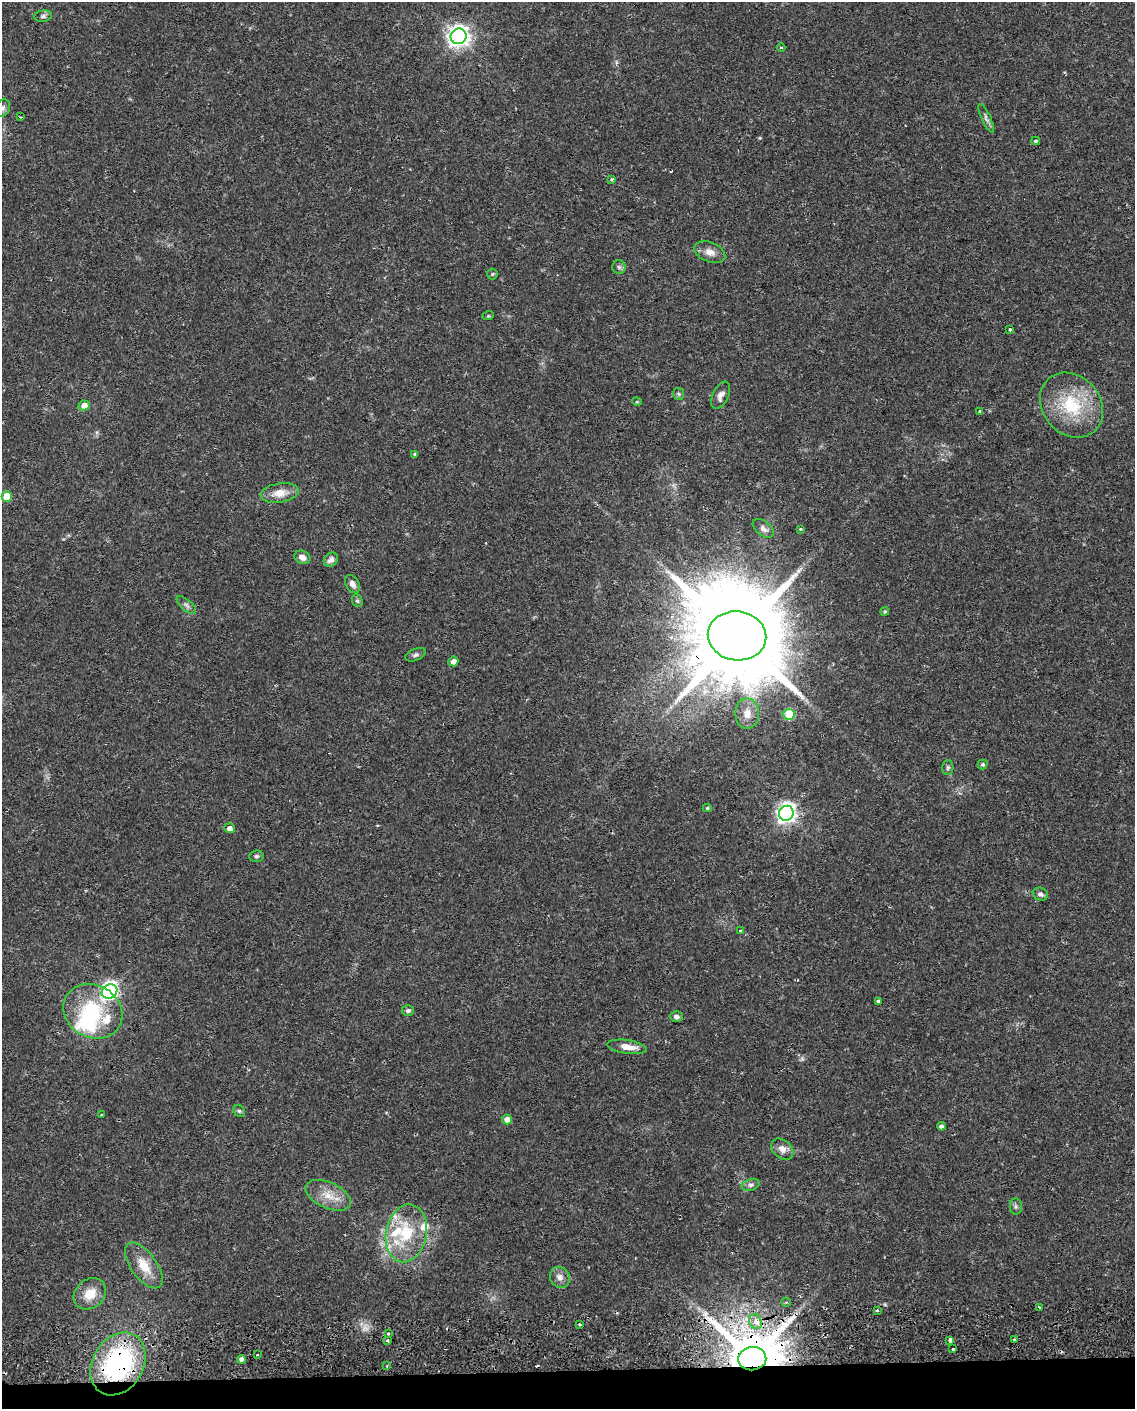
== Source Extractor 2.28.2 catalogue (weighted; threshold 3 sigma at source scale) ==
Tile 10 of 4 x 3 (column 2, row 3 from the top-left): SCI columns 1176-2308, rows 106-1512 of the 4619 x 4393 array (HDU 1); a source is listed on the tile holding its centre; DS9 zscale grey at full resolution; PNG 1137 x 1411 px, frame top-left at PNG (2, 2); each listed source drawn as its Kron ellipse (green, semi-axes under 4 px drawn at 4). Shown black and unused: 3% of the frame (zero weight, under 2 of 3 exposures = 5% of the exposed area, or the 3 px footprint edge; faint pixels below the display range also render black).
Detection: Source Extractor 2.28.2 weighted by HDU 2 'WHT'; one run over the whole footprint, this tile lists its part. Background 0.0303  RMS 0.0033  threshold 0.015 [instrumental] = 3 sigma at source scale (4.5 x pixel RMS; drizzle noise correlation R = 1.50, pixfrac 1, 0.0396/0.0396 arcsec/px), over >= 5 px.
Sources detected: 87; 1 too faint to see at this stretch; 2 inside a brighter object's white glare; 4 cosmic-ray / hot-pixel residue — neither listed nor drawn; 4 inside a brighter listed object's ellipse — not listed separately; the other 76 listed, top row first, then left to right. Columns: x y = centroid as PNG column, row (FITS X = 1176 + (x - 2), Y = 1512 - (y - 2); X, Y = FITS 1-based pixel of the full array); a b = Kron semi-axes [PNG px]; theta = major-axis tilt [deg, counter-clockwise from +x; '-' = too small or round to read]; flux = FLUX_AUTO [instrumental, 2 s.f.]
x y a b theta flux
43 16 9 5 8 0.91
458 36 8 7 - 200
781 48 4 3 - 0.42
3 108 9 7 61 1.1
20 117 3 2 - 0.3
986 118 16 4 -65 1.1
1036 141 4 3 - 0.52
611 179 3 3 - 0.92
710 252 16 9 -22 2.8
619 267 7 6 - 0.74
492 274 5 5 - 0.43
488 316 6 3 18 0.34
1010 330 3 3 - 1.1
679 394 6 5 - 0.55
721 395 15 8 65 1.8
637 402 5 3 - 0.28
84 405 5 5 - 2.7
1072 405 35 29 -49 20
980 411 3 3 - 0.77
415 454 3 3 - 0.64
280 493 19 9 8 4.5
7 496 5 5 - 7.5
763 528 12 7 -39 1.6
800 529 3 3 - 0.45
302 557 8 6 -23 1.9
331 560 8 6 47 1.5
352 584 10 6 -59 1.7
357 601 6 5 - 0.57
186 605 12 5 -41 1.1
885 612 4 4 - 0.43
737 636 29 24 -8 7400
416 655 11 6 21 0.97
453 661 5 5 - 2.2
747 713 15 12 90 3.9
789 714 5 5 - 13
983 764 5 5 - 0.54
948 767 7 5 89 0.63
707 808 4 4 - 0.42
786 813 7 7 - 160
230 828 5 5 - 1.5
256 856 7 5 4 0.72
1040 894 8 6 -23 0.97
741 931 3 3 - 1.7
109 992 8 7 - 59
878 1001 3 3 - 1.2
93 1011 30 26 -31 23
408 1011 6 5 - 0.77
676 1017 6 5 - 1
627 1047 20 7 -7 3.7
239 1111 6 5 - 0.57
102 1115 3 3 - 1.6
507 1120 5 5 - 2.7
941 1126 4 4 - 0.98
782 1149 12 9 -40 2.2
751 1185 9 5 16 1
328 1195 24 13 -24 6
1016 1206 8 6 -89 0.82
406 1233 29 20 79 16
144 1265 26 12 -54 7
560 1277 11 9 -60 2.1
90 1294 17 14 40 5.8
786 1302 5 4 - 0.48
1039 1308 3 3 - 1.3
877 1310 3 3 - 0.57
755 1321 7 6 - 3.4
580 1325 3 2 - 0.41
388 1334 3 3 - 1
1014 1339 3 3 - 1.2
950 1340 4 3 - 2.9
387 1341 3 3 - 0.87
953 1349 3 3 - 0.97
257 1355 3 2 - 0.42
241 1359 4 4 - 1.6
752 1359 14 11 6 2400
118 1364 33 25 59 57
387 1366 4 3 - 0.42
Overlapping masked pixels (flux is a lower limit): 3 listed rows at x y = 737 636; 752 1359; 118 1364
Isophote crosses this tile's border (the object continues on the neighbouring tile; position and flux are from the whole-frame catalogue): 1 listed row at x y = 3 108